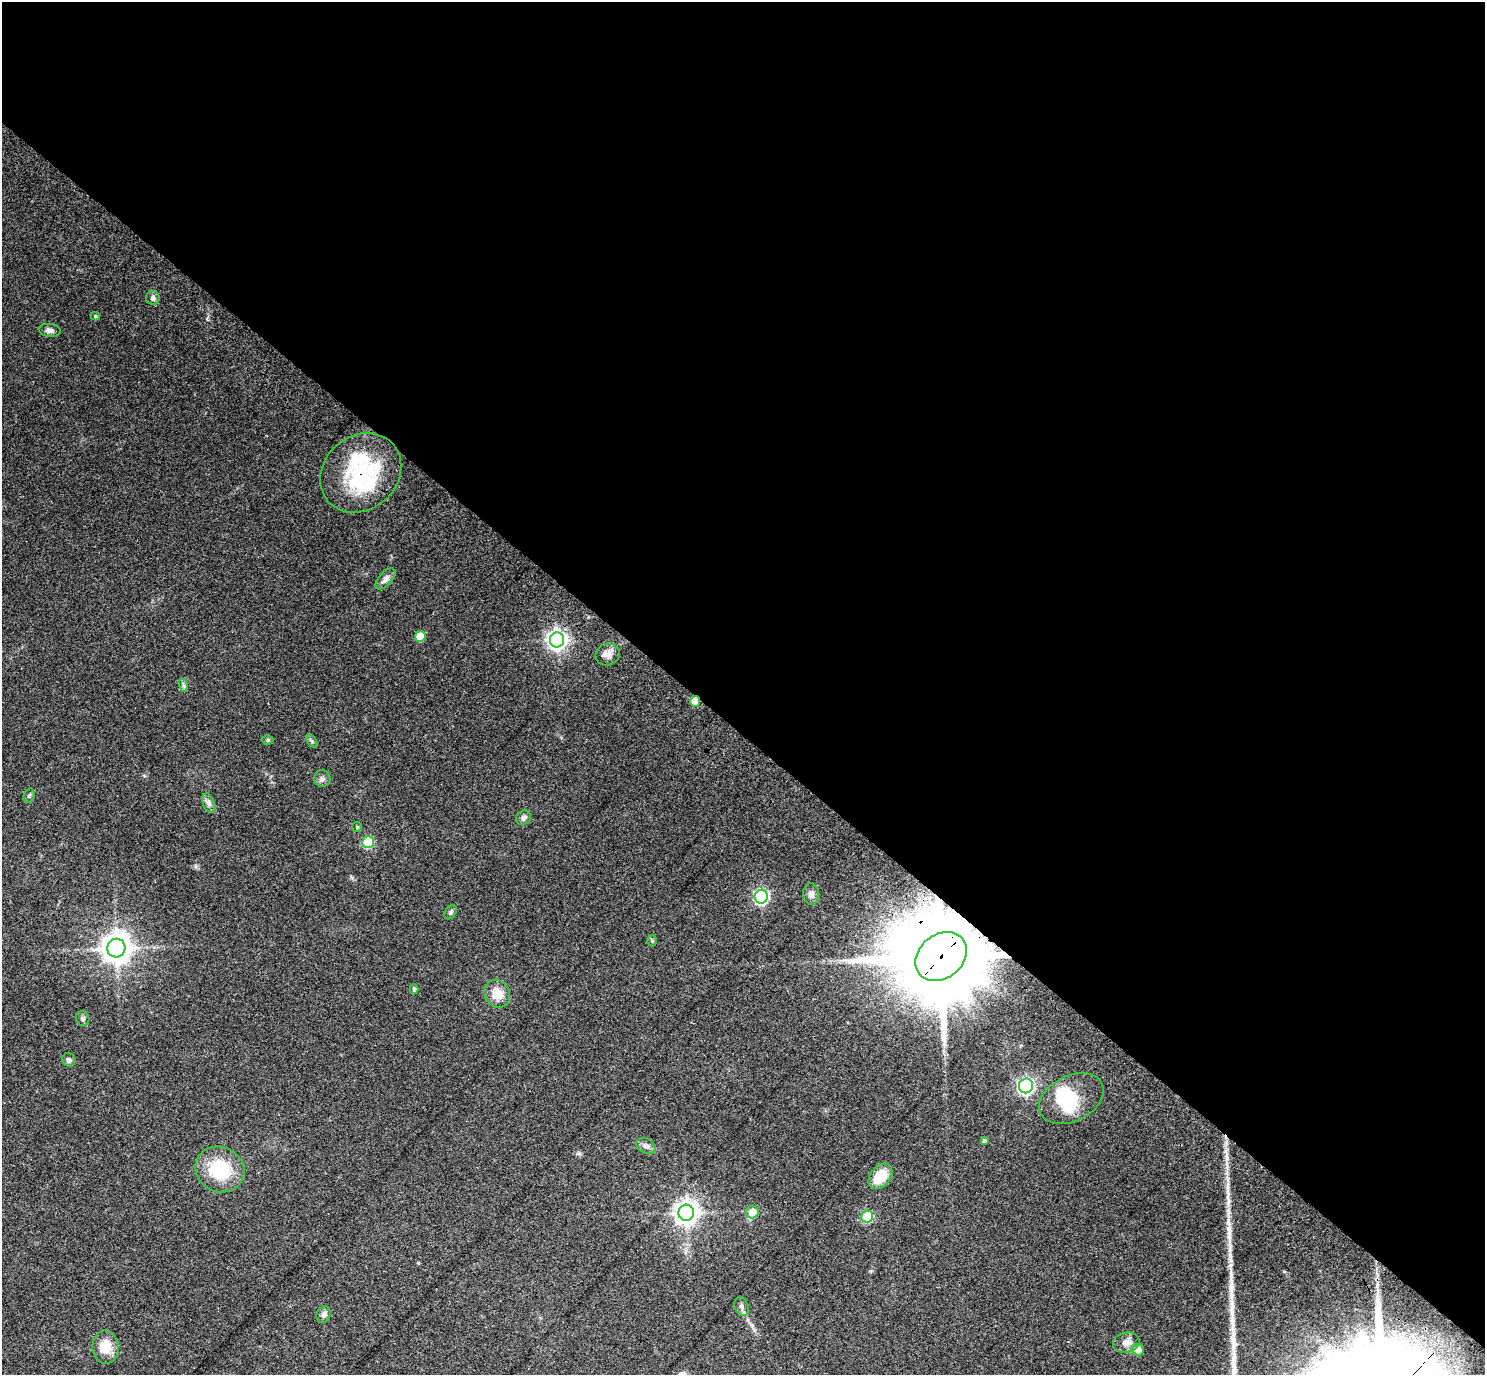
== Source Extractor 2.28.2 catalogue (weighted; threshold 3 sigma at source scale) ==
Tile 3 of 4 x 4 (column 3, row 1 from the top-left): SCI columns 3121-4603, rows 4528-5900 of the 6233 x 6246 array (HDU 1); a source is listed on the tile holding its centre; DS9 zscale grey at full resolution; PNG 1487 x 1377 px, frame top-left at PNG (2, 2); each listed source drawn as its Kron ellipse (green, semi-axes under 4 px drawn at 4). Shown black and unused: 53% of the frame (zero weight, under 3 of 4 exposures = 9% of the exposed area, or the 3 px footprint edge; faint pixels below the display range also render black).
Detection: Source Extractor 2.28.2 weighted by HDU 2 'WHT'; one run over the whole footprint, this tile lists its part. Background 0.203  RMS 0.0077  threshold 0.0348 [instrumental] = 3 sigma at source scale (4.5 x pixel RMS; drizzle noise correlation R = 1.50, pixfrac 1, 0.0396/0.0396 arcsec/px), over >= 5 px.
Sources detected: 48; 3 inside a brighter object's white glare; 1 long thin detection or spike segment (spike, bleed or trail) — neither listed nor drawn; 2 inside a brighter listed object's ellipse — not listed separately; the other 42 listed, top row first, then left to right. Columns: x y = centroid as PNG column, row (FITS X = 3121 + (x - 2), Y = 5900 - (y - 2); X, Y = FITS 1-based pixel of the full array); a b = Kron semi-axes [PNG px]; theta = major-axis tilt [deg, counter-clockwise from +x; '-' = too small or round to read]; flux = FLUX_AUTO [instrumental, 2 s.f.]
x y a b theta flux
153 298 7 6 - 2.3
95 316 5 4 - 0.96
50 330 11 6 -7 2.8
361 473 43 37 41 73
386 579 13 6 48 3.7
420 636 5 5 - 13
557 640 7 7 - 370
608 654 12 10 25 5.7
183 685 7 4 -70 1.5
695 701 5 5 - 15
268 740 6 4 0 1.4
312 741 8 4 -54 1.3
322 779 8 8 - 2.6
29 796 7 5 71 1.6
209 803 10 6 -70 2.6
523 818 8 7 - 3.3
357 827 5 5 - 1
368 842 6 6 - 44
811 894 10 8 -84 4.2
761 897 7 6 - 130
451 912 8 5 59 1.9
652 941 6 5 - 0.99
116 948 9 9 - 1000
941 956 28 22 40 13000
414 989 5 4 - 1.6
497 994 14 12 -59 11
83 1019 7 6 - 2.1
69 1060 7 6 - 2.3
1026 1086 7 7 - 180
1071 1098 34 23 27 41
984 1141 4 4 - 2.1
646 1146 10 7 -27 2.9
220 1169 25 22 -27 40
880 1176 14 10 50 18
752 1212 6 6 - 11
686 1213 8 8 - 580
867 1217 6 5 - 52
741 1306 10 6 -71 2.8
324 1315 8 7 - 3.1
1126 1342 13 10 13 5.9
106 1347 17 13 -89 15
1138 1350 6 5 - 6.5
Overlapping masked pixels (flux is a lower limit): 3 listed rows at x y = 361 473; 695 701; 941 956